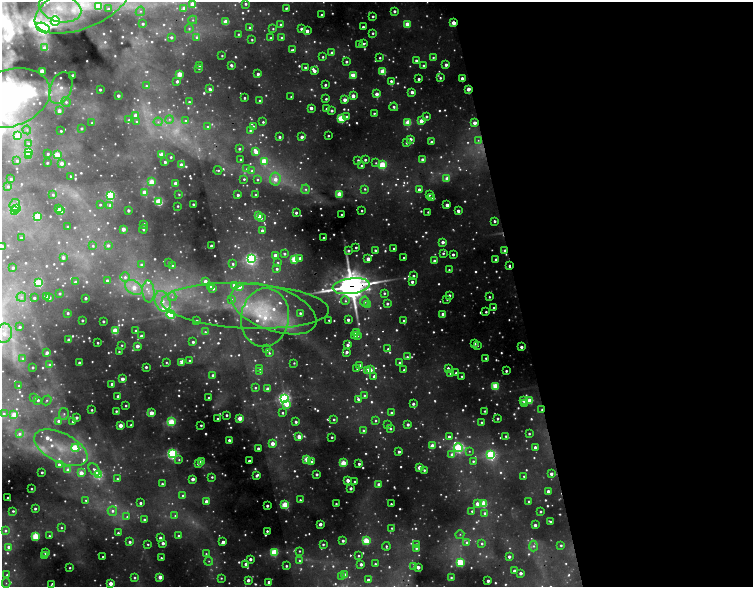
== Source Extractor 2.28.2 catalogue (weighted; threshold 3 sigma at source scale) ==
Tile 8 of 4 x 4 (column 4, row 2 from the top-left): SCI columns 4509-6010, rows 2474-3643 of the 6567 x 5155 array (HDU 1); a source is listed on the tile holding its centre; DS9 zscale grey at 2 x 2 block average (1 PNG px = mean of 2 x 2 image px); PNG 755 x 589 px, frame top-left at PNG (2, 2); each listed source drawn as its Kron ellipse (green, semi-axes under 4 px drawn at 4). Shown black and unused: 32% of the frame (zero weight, under 2 of 5 exposures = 10% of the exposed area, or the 3 px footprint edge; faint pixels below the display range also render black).
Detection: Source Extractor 2.28.2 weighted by HDU 2 'WHT'; one run over the whole footprint, this tile lists its part. Background 0.152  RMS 0.029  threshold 0.129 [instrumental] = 3 sigma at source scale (4.5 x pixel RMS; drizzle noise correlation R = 1.50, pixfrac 1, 0.05/0.05 arcsec/px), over >= 5 px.
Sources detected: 1273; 284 too faint to see at this stretch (2 x 2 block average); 3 cosmic-ray / hot-pixel residue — neither listed nor drawn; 2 coinciding with a brighter row at this scale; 39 inside a brighter listed object's ellipse — not listed separately; of the other 945, all 500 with FLUX_AUTO >= 11.7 (the completeness limit of this list) listed and drawn (445 fainter detections not listed), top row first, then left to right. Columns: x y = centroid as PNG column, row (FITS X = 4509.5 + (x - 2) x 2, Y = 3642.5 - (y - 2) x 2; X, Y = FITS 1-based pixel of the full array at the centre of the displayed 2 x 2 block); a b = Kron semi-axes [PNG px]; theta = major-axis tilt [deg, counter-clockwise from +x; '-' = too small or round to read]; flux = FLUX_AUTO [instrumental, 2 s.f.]
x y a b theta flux
192 4 3 3 - 190
246 4 3 3 - 24
81 6 49 22 21 630
99 6 3 3 - 360
60 8 21 14 -14 200
184 8 3 3 - 110
286 8 2 2 - 19
108 9 3 3 - 22
140 11 5 4 - 18
394 11 2 2 - 33
322 15 2 2 - 28
373 16 2 2 - 23
193 20 4 4 - 17
55 21 5 4 - 860
226 22 3 3 - 180
453 23 3 2 - 200
143 24 2 2 - 27
407 24 3 3 - 250
280 25 3 3 - 14
363 27 2 2 - 27
43 28 7 4 -27 2200
250 28 3 3 - 21
189 29 4 4 - 18
273 29 3 3 - 12
301 29 2 2 - 32
307 31 3 2 - 81
373 33 2 2 - 19
238 34 2 2 - 14
171 37 3 2 - 27
197 37 4 4 - 24
281 37 3 3 - 13
271 38 2 2 - 17
252 40 2 2 - 14
364 44 3 2 - 19
359 45 2 2 - 16
44 48 3 3 - 38
292 50 4 2 - 15
332 52 3 2 - 31
222 56 2 2 - 12
323 57 2 2 - 15
433 57 3 3 - 15
380 58 2 2 - 14
416 61 2 2 - 40
346 62 2 2 - 26
231 65 3 2 - 33
423 65 3 3 - 16
446 65 2 2 - 56
199 66 2 2 - 16
305 67 2 2 - 20
199 68 2 2 - 14
42 71 3 2 - 330
314 71 3 2 - 62
382 72 3 3 - 240
179 74 3 3 - 270
258 74 2 2 - 41
73 75 2 2 - 38
353 75 3 3 - 190
440 78 2 2 - 18
462 78 2 2 - 49
419 79 2 2 - 29
177 81 3 2 - 29
391 81 2 2 - 29
325 85 2 2 - 20
146 86 3 3 - 13
61 88 17 10 69 120
100 89 2 2 - 20
210 89 3 2 - 39
468 89 3 2 - 110
412 92 2 2 - 56
377 94 2 2 - 83
118 95 2 2 - 36
353 95 3 2 - 150
291 97 2 2 - 12
9 98 42 28 18 2200
244 98 2 2 - 15
326 99 2 2 - 17
345 100 2 2 - 92
260 101 3 3 - 15
66 102 5 4 - 29
189 102 2 2 - 15
394 107 4 2 - 29
311 108 2 2 - 54
326 109 2 2 - 26
332 110 2 2 - 31
59 111 3 3 - 75
374 113 2 2 - 15
135 115 3 2 - 64
426 116 3 2 - 25
347 117 2 2 - 34
341 118 3 3 - 620
169 119 4 4 - 17
129 120 3 3 - 17
137 121 3 3 - 13
186 121 4 3 - 13
421 121 3 2 - 150
158 122 4 4 - 15
263 122 2 2 - 15
408 122 3 3 - 310
92 123 3 2 - 13
475 123 2 2 - 89
208 126 4 3 - 17
253 126 3 3 - 12
82 128 2 2 - 21
27 130 4 4 - 15
61 131 2 2 - 15
250 131 2 2 - 15
18 136 4 3 - 170
328 136 2 2 - 15
280 137 2 2 - 21
302 137 2 2 - 51
410 139 2 2 - 63
478 140 4 4 - 16
431 142 2 2 - 31
28 143 4 4 - 20
407 143 3 3 - 30
239 149 2 2 - 20
28 152 3 3 - 620
256 152 3 2 - 140
48 154 2 2 - 16
57 155 3 3 - 280
162 155 3 2 - 180
29 156 3 3 - 91
171 157 2 2 - 15
240 159 2 2 - 15
423 159 2 2 - 57
358 160 3 2 - 17
365 160 2 2 - 23
17 161 3 3 - 21
264 161 3 3 - 400
165 162 2 2 - 27
47 163 2 2 - 16
62 163 2 2 - 78
376 163 4 4 - 14
181 165 2 2 - 110
383 165 3 3 - 630
361 166 3 3 - 15
247 169 3 3 - 19
218 170 4 2 - 14
252 171 4 3 - 22
71 176 2 2 - 15
11 179 2 2 - 18
244 179 2 2 - 15
275 179 6 5 - 97
447 179 2 2 - 110
258 180 3 2 - 15
152 182 3 3 - 220
176 183 2 2 - 89
8 186 3 3 - 15
306 189 5 4 - 22
365 189 4 3 - 17
419 189 2 2 - 61
144 192 3 3 - 110
179 194 3 3 - 12
339 194 3 3 - 290
53 195 3 3 - 16
110 195 3 3 - 960
238 195 2 2 - 39
256 195 2 2 - 20
429 195 2 2 - 24
432 198 2 2 - 19
159 202 3 3 - 390
193 204 2 2 - 20
15 205 6 5 - 63
100 205 2 2 - 13
110 205 3 3 - 28
447 205 2 2 - 100
178 206 2 2 - 14
59 208 2 2 - 27
17 209 3 3 - 330
14 210 3 3 - 310
128 210 2 2 - 34
60 211 3 3 - 410
362 211 2 2 - 14
458 211 2 2 - 59
428 212 2 2 - 12
296 213 3 2 - 21
342 215 2 2 - 19
38 216 3 3 - 420
259 216 3 3 - 260
261 218 3 3 - 17
495 221 2 2 - 25
144 224 2 2 - 45
68 227 2 2 - 23
123 229 3 2 - 120
143 229 4 2 - 18
262 230 2 2 - 41
21 238 2 2 - 12
324 238 2 2 - 22
443 242 2 2 - 56
108 245 3 3 - 29
93 246 3 3 - 12
211 246 2 2 - 50
2 247 2 2 - 85
356 247 2 2 - 20
394 248 2 2 - 18
348 250 2 2 - 29
375 250 3 2 - 22
505 250 3 2 - 22
443 253 2 2 - 18
284 254 3 3 - 21
453 254 2 2 - 33
275 255 3 3 - 44
63 257 2 2 - 48
300 258 2 2 - 32
404 258 2 2 - 17
251 259 4 4 - 2000
294 259 3 3 - 410
368 259 2 2 - 120
496 260 2 2 - 70
434 261 2 2 - 42
278 262 4 3 - 13
169 263 2 2 - 14
141 264 3 3 - 16
233 264 2 2 - 17
173 266 2 2 - 14
509 266 3 2 - 47
13 268 2 2 - 32
277 269 3 3 - 23
449 270 2 2 - 13
413 276 2 2 - 36
125 277 5 5 - 33
107 280 3 3 - 28
205 281 3 2 - 59
75 282 2 2 - 39
412 282 2 2 - 39
39 283 3 3 - 610
234 285 2 2 - 110
211 286 3 3 - 25
351 286 18 8 7 24000
134 287 10 6 -35 160
239 287 3 2 - 99
213 289 3 3 - 23
148 292 11 6 -86 59
60 293 2 2 - 16
384 293 3 3 - 16
449 295 2 2 - 36
47 296 2 2 - 49
21 297 5 4 - 18
172 297 4 3 - 15
489 297 3 2 - 13
34 298 2 2 - 30
49 298 2 2 - 30
85 298 2 2 - 29
447 299 2 2 - 13
231 300 3 3 - 24
163 301 11 7 -70 100
345 301 4 4 - 19
364 302 5 4 - 34
387 304 2 2 - 27
368 305 4 4 - 16
245 306 84 22 -3 980
494 308 2 2 - 19
273 309 45 21 -20 690
486 312 2 2 - 19
68 313 2 2 - 17
300 313 2 2 - 22
171 314 4 3 - 510
443 314 2 2 - 120
265 318 29 24 81 590
82 320 2 2 - 19
329 320 2 2 - 12
348 320 2 2 - 46
103 321 2 2 - 24
197 321 2 2 - 17
404 321 2 2 - 26
20 327 2 2 - 18
115 331 3 3 - 330
136 331 2 2 - 32
205 332 4 3 - 12
356 332 3 2 - 170
4 333 10 7 79 110
354 335 3 2 - 14
141 336 3 2 - 42
358 336 4 3 - 13
69 340 2 2 - 55
193 342 2 2 - 28
98 343 2 2 - 15
475 344 2 2 - 19
122 345 2 2 - 13
348 345 2 2 - 43
477 345 2 2 - 13
137 346 2 2 - 94
521 347 2 2 - 51
267 349 3 2 - 19
388 349 2 2 - 14
119 352 2 2 - 13
347 352 3 2 - 41
47 353 3 2 - 45
269 353 3 3 - 15
407 357 3 3 - 23
22 358 4 3 - 13
486 358 2 2 - 18
190 361 3 3 - 19
79 363 2 2 - 34
167 363 4 2 - 13
182 363 4 3 - 82
294 363 3 2 - 12
400 363 3 2 - 34
50 365 4 3 - 22
360 365 3 2 - 18
33 367 2 2 - 19
146 367 2 2 - 27
260 368 3 3 - 19
357 368 2 2 - 18
448 368 3 3 - 24
367 370 3 2 - 120
370 370 3 3 - 240
404 370 2 2 - 29
260 371 4 3 - 15
506 371 2 2 - 25
456 373 2 2 - 18
451 374 3 2 - 23
213 375 2 2 - 29
374 376 3 3 - 19
462 376 2 2 - 15
122 379 2 2 - 94
112 384 2 2 - 47
19 386 2 2 - 14
495 386 3 3 - 440
255 388 3 3 - 14
268 389 2 2 - 120
364 395 3 3 - 14
118 396 2 2 - 33
34 398 2 2 - 20
209 398 2 2 - 37
284 399 4 3 - 2500
358 399 2 2 - 26
38 400 3 2 - 23
47 400 5 3 - 14
524 400 3 2 - 130
529 400 3 3 - 190
524 403 3 3 - 24
287 404 3 3 - 140
413 404 2 2 - 28
126 406 2 2 - 14
92 410 2 2 - 16
542 410 3 2 - 25
116 411 2 2 - 16
485 411 2 2 - 15
151 413 3 2 - 190
282 413 2 2 - 16
392 413 2 2 - 36
4 414 3 3 - 14
64 414 6 4 81 23
14 415 3 3 - 240
227 415 2 2 - 19
77 417 2 2 - 29
240 418 3 2 - 200
498 418 2 2 - 21
217 419 2 2 - 16
334 419 2 2 - 17
376 420 3 3 - 14
58 421 3 3 - 36
73 422 4 2 - 12
171 422 3 3 - 520
296 422 2 2 - 29
481 422 2 2 - 12
408 424 2 2 - 37
120 425 2 2 - 150
131 425 2 2 - 20
201 425 2 2 - 18
388 425 3 3 - 15
390 429 3 3 - 16
364 431 4 3 - 27
19 434 4 4 - 23
529 434 2 2 - 17
506 436 3 2 - 14
299 437 2 2 - 160
332 437 2 2 - 18
449 437 2 2 - 56
229 440 2 2 - 34
272 444 2 2 - 120
432 446 2 2 - 170
535 447 2 2 - 45
61 448 29 14 -26 320
75 448 4 3 - 510
258 448 2 2 - 44
459 448 4 4 - 1300
469 451 3 3 - 12
399 452 4 3 - 19
172 454 4 3 - 1700
452 455 3 3 - 94
491 455 4 3 - 1200
307 459 3 3 - 320
179 460 4 3 - 15
249 461 2 2 - 33
473 461 3 3 - 20
201 462 3 3 - 76
311 462 3 2 - 18
198 463 3 3 - 28
343 463 3 3 - 350
359 464 2 2 - 32
59 465 3 3 - 48
420 468 2 2 - 180
94 469 7 4 -53 28
68 470 3 3 - 99
424 470 2 2 - 19
42 472 2 2 - 20
81 473 3 3 - 170
98 474 4 3 - 760
317 474 2 2 - 32
551 474 2 2 - 48
257 475 3 2 - 35
524 476 2 2 - 13
212 477 3 3 - 16
117 479 3 3 - 16
193 479 3 2 - 64
348 480 2 2 - 84
355 482 2 2 - 25
162 484 2 2 - 19
379 484 2 2 - 59
351 488 2 2 - 38
31 489 2 2 - 12
548 491 2 2 - 53
183 496 3 3 - 27
8 497 2 2 - 17
86 500 4 3 - 13
300 500 3 2 - 18
206 501 2 2 - 77
529 501 2 2 - 30
140 503 2 2 - 25
336 504 2 2 - 13
391 504 2 2 - 14
477 504 2 2 - 110
484 504 3 3 - 340
285 505 3 3 - 480
267 506 2 2 - 35
35 509 2 2 - 23
13 511 2 2 - 14
112 511 5 4 - 35
472 511 2 2 - 18
541 511 2 2 - 20
485 513 3 3 - 25
175 516 4 3 - 13
127 517 4 3 - 15
144 519 2 2 - 19
550 522 3 2 - 28
320 524 2 2 - 66
535 525 2 2 - 42
61 528 3 3 - 12
392 528 2 2 - 12
5 531 4 4 - 20
267 531 2 2 - 18
118 533 2 2 - 17
460 534 4 3 - 12
36 536 3 3 - 570
49 536 2 2 - 16
178 536 3 3 - 17
160 538 2 2 - 36
343 541 2 2 - 32
366 541 3 3 - 470
130 542 2 2 - 28
223 542 3 2 - 59
467 542 3 3 - 33
163 543 2 2 - 49
148 544 2 2 - 12
323 544 2 2 - 17
417 544 3 3 - 38
482 544 3 3 - 17
561 545 3 3 - 19
386 546 4 2 - 16
533 546 5 4 - 24
9 547 3 3 - 45
416 548 3 3 - 21
300 551 3 2 - 13
274 552 3 3 - 610
46 553 2 2 - 120
206 554 3 3 - 14
44 556 2 2 - 17
359 556 2 2 - 12
103 557 2 2 - 12
509 557 2 2 - 40
161 558 2 2 - 15
250 559 2 2 - 42
299 560 4 4 - 19
209 561 4 4 - 16
461 562 4 3 - 600
246 564 2 2 - 35
361 564 2 2 - 51
375 564 2 2 - 15
286 566 3 2 - 17
414 567 3 3 - 12
418 567 3 2 - 85
70 568 2 2 - 12
514 571 2 2 - 24
521 573 2 2 - 51
7 575 3 3 - 16
344 575 3 2 - 190
135 577 3 3 - 17
160 577 2 2 - 130
342 577 4 3 - 15
451 577 3 3 - 16
221 578 3 3 - 12
248 580 2 2 - 56
368 580 2 2 - 32
488 581 2 2 - 58
269 582 3 2 - 67
6 583 5 4 - 17
52 584 3 2 - 12
111 584 2 2 - 140
Overlapping masked pixels (flux is a lower limit): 9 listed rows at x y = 453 23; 197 37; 468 89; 505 250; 509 266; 351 286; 245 306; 542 410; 417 544
Isophote crosses this tile's border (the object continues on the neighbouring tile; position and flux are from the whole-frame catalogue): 5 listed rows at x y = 192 4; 81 6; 9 98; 2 247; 4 333